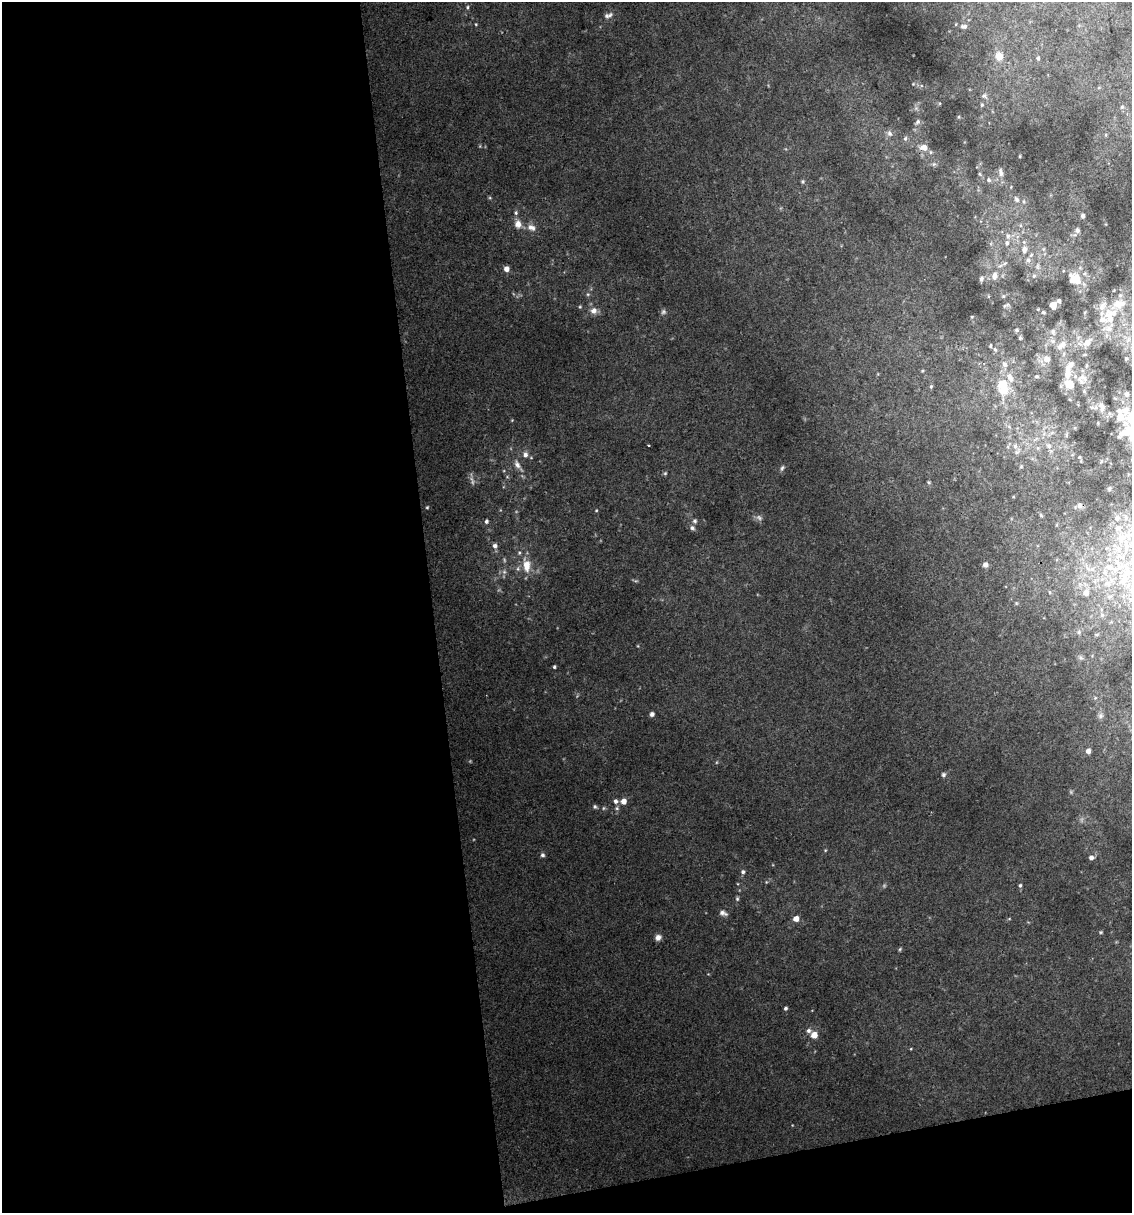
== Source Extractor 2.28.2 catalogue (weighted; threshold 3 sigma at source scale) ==
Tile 13 of 4 x 4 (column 1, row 4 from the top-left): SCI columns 25-1154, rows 1-1211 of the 4616 x 4845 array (HDU 1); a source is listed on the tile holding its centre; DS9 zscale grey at full resolution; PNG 1134 x 1215 px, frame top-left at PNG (2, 2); no overlay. Shown black and unused: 41% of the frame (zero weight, under 2 of 3 exposures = <1% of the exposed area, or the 3 px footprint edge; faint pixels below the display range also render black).
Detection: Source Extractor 2.28.2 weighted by HDU 2 'WHT'; one run over the whole footprint, this tile lists its part. Background 0.0617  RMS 0.0076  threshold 0.0344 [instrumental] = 3 sigma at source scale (4.5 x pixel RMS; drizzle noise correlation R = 1.50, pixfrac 1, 0.0396/0.0396 arcsec/px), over >= 5 px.
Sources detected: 164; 8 too faint to see at this stretch — not listed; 28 inside a brighter listed object's ellipse — not listed separately; the other 128 listed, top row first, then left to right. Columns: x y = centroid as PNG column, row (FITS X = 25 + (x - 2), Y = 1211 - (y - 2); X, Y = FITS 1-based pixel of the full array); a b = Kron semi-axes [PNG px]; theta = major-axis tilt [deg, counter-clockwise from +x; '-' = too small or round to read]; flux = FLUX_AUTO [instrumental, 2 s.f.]
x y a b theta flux
467 7 5 4 - 1.1
608 15 13 7 19 3.6
476 24 4 4 - 0.7
964 26 9 6 6 2.6
999 56 9 8 - 9.5
1038 58 5 4 - 1.2
913 84 5 4 - 0.77
984 96 9 7 22 3
982 105 6 5 - 1.4
1122 107 5 5 - 1.4
959 117 5 4 - 1
918 122 9 6 59 2.5
889 133 10 7 -57 3
905 138 7 5 86 1.8
924 147 10 7 -7 8.1
1020 156 4 3 - 0.68
934 164 6 6 - 1.7
1001 172 13 7 -80 4
980 174 6 5 - 1.2
989 180 7 6 - 2.3
803 182 5 5 - 1.1
1016 199 10 6 -57 2.9
516 213 6 5 - 1.5
1083 216 4 3 - 1.8
518 224 11 9 -73 5.7
531 227 13 9 -23 5.1
1077 230 6 5 - 2.1
1008 236 9 7 89 3.6
1043 249 6 4 89 1.2
1024 250 9 7 77 4.8
1028 260 7 6 - 2.3
1005 263 6 4 19 1.4
1037 266 10 4 -89 2
506 269 5 5 - 4.9
1085 274 6 4 -18 1.3
994 276 9 6 83 4.6
1034 276 6 4 66 1.3
981 279 5 4 - 1.8
1077 280 14 8 -51 16
588 294 5 4 - 1.1
1059 301 4 3 - 1.8
1053 305 6 5 - 7.1
1004 306 4 3 - 0.78
580 307 5 4 - 0.85
593 311 8 8 - 5
1043 312 5 4 - 0.98
1113 313 25 11 -3 15
972 317 3 2 - 0.57
1109 329 18 12 20 9.9
1017 330 5 4 - 1
1053 332 8 6 -74 2.3
1053 341 7 6 - 2.1
1087 342 8 6 43 7.5
990 346 3 2 - 0.9
1060 347 8 7 - 3.5
1126 358 5 4 - 1.1
1047 359 7 7 - 4.5
1004 364 8 6 -77 3.1
1067 372 17 7 83 10
1037 376 4 3 - 0.95
1083 377 15 10 -38 6.3
931 386 5 4 - 0.93
1003 390 15 12 39 13
1084 391 5 4 - 0.91
1102 407 16 9 -75 5.4
1131 419 30 18 -77 30
512 420 4 4 - 0.62
1098 423 4 3 - 0.67
1066 435 6 4 90 1.1
1015 446 8 6 -89 2.5
1049 446 9 7 -58 3.2
525 455 7 6 - 3.2
1079 457 4 4 - 0.81
1101 461 6 4 88 1.1
517 465 11 7 -62 3.8
1021 467 5 3 - 0.72
782 468 8 5 66 1.8
665 473 5 4 - 1.1
929 482 5 4 - 0.94
1109 488 6 5 - 1.7
1079 506 7 7 - 2.4
427 507 4 4 - 0.86
596 510 4 4 - 0.69
1041 515 6 4 -46 0.93
1117 518 8 7 - 2.7
486 521 5 4 - 1.7
695 521 6 6 - 1.7
692 528 7 6 - 2
1122 538 15 12 29 11
495 546 7 6 - 3
526 565 19 10 -82 13
985 565 6 6 - 3
1110 567 8 6 -1 3.2
1092 569 8 6 0 2.8
1105 572 8 6 -51 3
1127 572 26 13 -70 26
1095 581 6 4 72 1.4
1107 583 13 9 5 6.7
1049 592 5 3 - 0.73
1086 593 7 7 - 4.5
1109 597 8 5 19 1.9
1102 615 6 5 - 1.6
1079 632 6 5 - 1.4
1097 634 6 4 19 0.98
1081 658 6 5 - 1.6
554 667 4 3 - 1.2
652 714 5 5 - 2.4
1100 716 9 7 46 2.5
1088 751 5 4 - 4.1
943 775 6 5 - 1.6
616 801 6 6 - 2.5
623 801 5 5 - 6.2
595 807 5 5 - 1.4
617 808 6 5 - 1.5
542 855 6 6 - 1.7
1091 857 5 5 - 3.1
743 872 5 5 - 1.8
1020 885 5 4 - 1.4
737 899 6 5 - 1.2
723 913 10 6 -21 3
796 919 5 5 - 6.5
1009 919 5 3 - 0.71
1101 932 5 4 - 0.88
658 937 7 7 - 3.6
900 949 6 3 46 0.89
786 1008 4 4 - 1.5
808 1031 7 6 - 2.5
814 1035 5 5 - 11
Isophote crosses this tile's border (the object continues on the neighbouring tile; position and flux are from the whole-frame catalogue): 1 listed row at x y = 1131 419
Unlisted compact peaks at least as high as the median listed source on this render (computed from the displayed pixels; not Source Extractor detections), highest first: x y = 825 850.